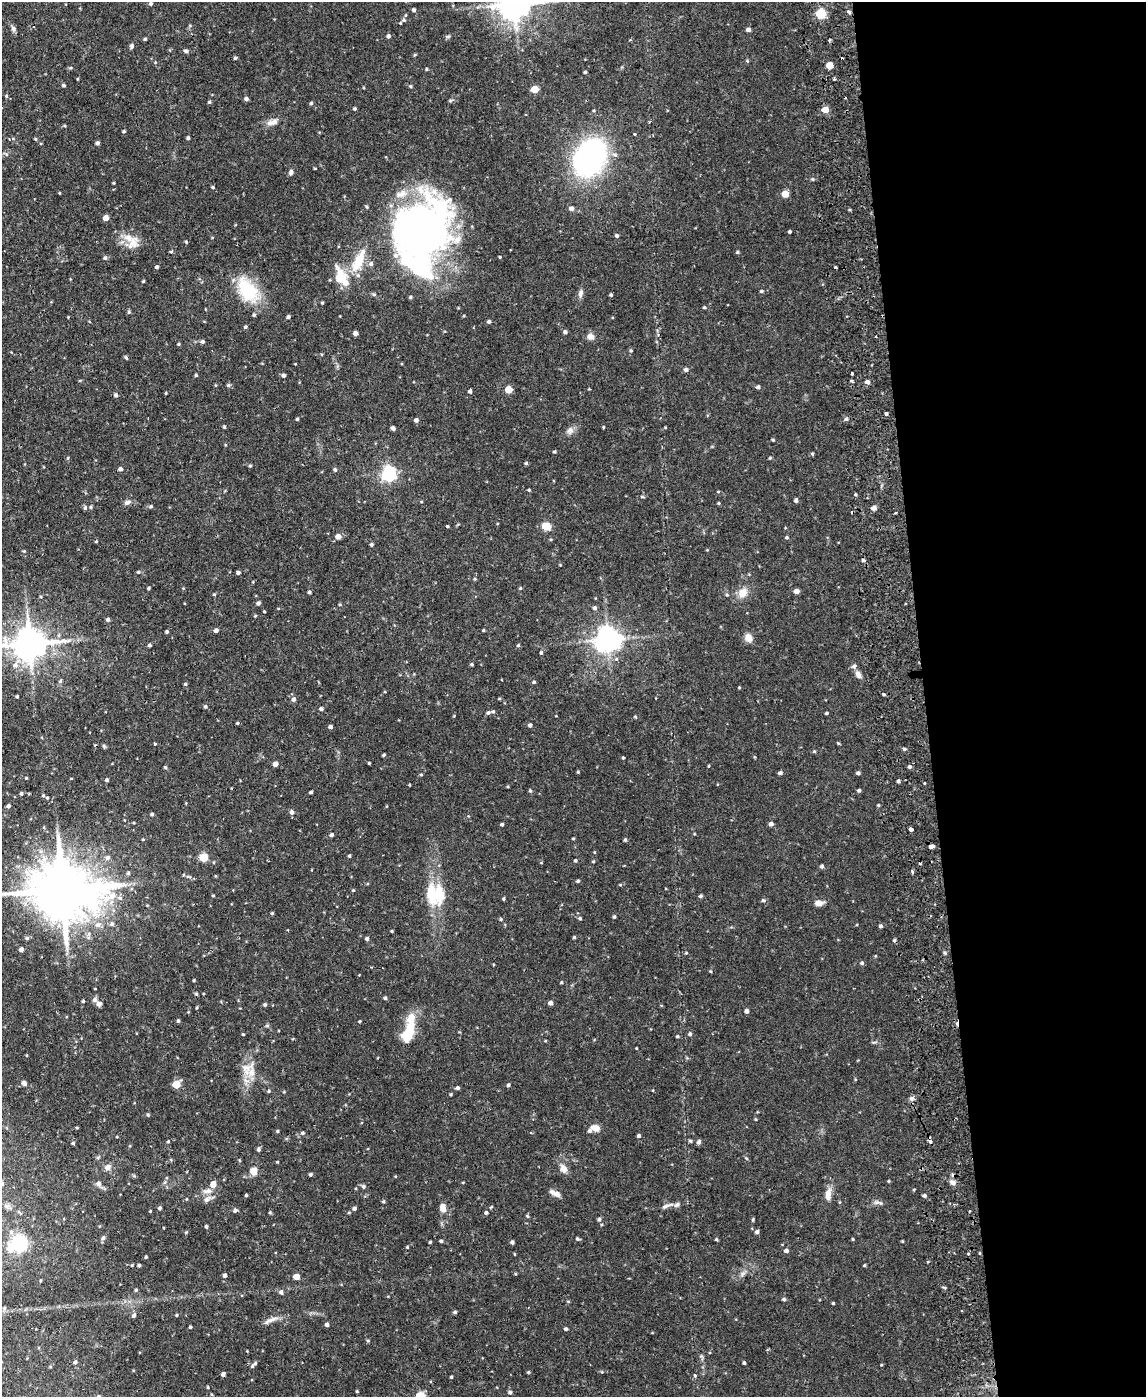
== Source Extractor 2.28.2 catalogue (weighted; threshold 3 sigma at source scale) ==
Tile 8 of 4 x 3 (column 4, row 2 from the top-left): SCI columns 3486-4629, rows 1640-3034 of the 4686 x 4567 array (HDU 1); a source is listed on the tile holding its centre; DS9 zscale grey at full resolution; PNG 1148 x 1399 px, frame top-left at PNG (2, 2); no overlay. Shown black and unused: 19% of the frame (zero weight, under 2 of 3 exposures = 3% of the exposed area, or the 3 px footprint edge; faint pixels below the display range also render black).
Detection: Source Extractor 2.28.2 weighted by HDU 2 'WHT'; one run over the whole footprint, this tile lists its part. Background 0.0867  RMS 0.0062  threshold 0.0277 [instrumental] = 3 sigma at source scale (4.5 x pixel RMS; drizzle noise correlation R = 1.50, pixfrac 1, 0.05/0.05 arcsec/px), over >= 5 px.
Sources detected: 376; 2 inside a brighter object's white glare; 8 cosmic-ray / hot-pixel residue — not listed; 10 inside a brighter listed object's ellipse — not listed separately; the other 356 listed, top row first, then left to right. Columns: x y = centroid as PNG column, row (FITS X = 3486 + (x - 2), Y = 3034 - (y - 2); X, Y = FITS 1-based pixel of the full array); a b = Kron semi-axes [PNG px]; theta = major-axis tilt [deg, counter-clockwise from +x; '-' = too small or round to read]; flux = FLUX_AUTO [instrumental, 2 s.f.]
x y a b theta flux
151 4 4 4 - 1
514 5 9 8 - 1100
414 10 4 4 - 1.2
849 12 3 3 - 2.3
821 14 5 5 - 42
404 20 5 5 - 0.78
400 23 5 4 - 0.54
13 29 8 6 -69 1.5
748 30 4 4 - 2.2
388 36 4 4 - 1.5
448 36 6 4 1 0.83
145 39 4 3 - 0.78
829 40 3 3 - 1.3
131 46 5 4 - 1.5
186 51 5 4 - 1.4
235 58 4 4 - 0.84
829 65 5 4 - 11
427 69 4 3 - 0.66
585 72 3 3 - 0.87
77 79 4 2 - 0.44
834 79 3 3 - 0.76
63 85 4 4 - 0.98
410 86 4 3 - 0.75
535 89 5 4 - 15
6 96 4 4 - 0.64
246 99 5 4 - 1.5
209 102 4 4 - 0.8
311 103 4 4 - 0.81
355 109 4 4 - 0.88
825 110 6 5 - 5.2
273 122 17 8 16 3.8
124 131 4 4 - 0.77
634 134 3 3 - 1.6
188 138 3 3 - 1.1
35 139 4 4 - 0.61
97 143 4 4 - 1.4
590 158 42 32 61 110
315 168 3 2 - 0.49
291 172 6 5 - 1.6
113 183 3 3 - 0.52
212 187 4 3 - 0.85
59 193 3 3 - 0.48
785 194 5 4 - 9.2
571 208 5 5 - 2.4
106 218 4 4 - 5.5
790 231 3 3 - 0.94
418 232 75 56 39 300
617 236 4 4 - 1.2
128 238 22 10 -13 8
186 242 4 3 - 0.66
171 252 5 3 - 0.66
737 252 5 4 - 0.8
500 257 3 3 - 0.57
105 258 5 4 - 1.1
157 267 4 4 - 1.2
341 277 21 12 -63 16
143 281 4 3 - 0.61
248 290 25 14 -56 36
761 291 4 4 - 0.85
581 293 11 6 75 2.2
611 295 3 3 - 0.83
410 297 4 4 - 0.8
322 303 3 3 - 0.68
704 307 4 3 - 0.64
129 312 5 4 - 0.85
254 315 4 3 - 0.87
288 317 4 4 - 1.2
489 322 4 4 - 1.3
245 327 4 4 - 0.89
565 332 4 4 - 1.5
355 333 4 4 - 2.7
590 336 8 8 - 3.1
203 341 5 5 - 1.3
178 344 4 3 - 0.57
631 350 5 4 - 0.75
126 358 6 3 -45 0.73
686 370 5 5 - 1.5
852 373 3 2 - 0.86
196 375 4 3 - 0.78
283 375 4 4 - 1.6
851 381 3 3 - 0.84
867 382 5 4 - 1.8
228 385 6 4 20 0.97
758 387 4 4 - 1.4
508 389 5 5 - 13
470 391 4 4 - 1.4
166 393 4 3 - 0.53
116 395 5 5 - 1.2
886 414 3 3 - 2.7
297 419 3 3 - 0.83
846 419 5 5 - 1
416 420 4 4 - 1.8
224 427 5 3 - 0.72
603 427 3 3 - 0.53
665 427 3 2 - 0.47
393 428 4 4 - 1.8
570 431 11 9 64 2.7
773 440 4 3 - 0.71
554 452 4 3 - 0.65
812 453 5 4 - 0.69
68 458 5 4 - 0.7
770 458 4 4 - 0.67
526 463 4 4 - 0.87
250 466 4 4 - 0.75
120 469 4 4 - 1.9
335 469 5 5 - 1.1
389 474 6 6 - 150
529 490 4 3 - 0.63
718 492 4 3 - 0.53
855 494 4 3 - 0.65
796 500 4 4 - 1.5
127 502 10 6 18 2
719 503 4 3 - 0.64
151 506 6 4 1 0.9
91 507 4 4 - 0.74
85 508 5 5 - 1
874 508 6 5 - 1.7
895 513 3 2 - 0.64
447 526 3 3 - 0.95
546 526 5 5 - 22
338 536 5 4 - 4.6
786 537 5 4 - 0.77
551 539 4 3 - 0.55
96 541 4 3 - 0.56
371 544 4 4 - 1.1
24 551 4 3 - 0.73
863 560 4 4 - 1.1
138 572 5 4 - 0.81
238 573 4 4 - 1.3
475 579 4 4 - 0.68
148 588 3 3 - 0.86
520 588 4 4 - 0.63
796 591 4 4 - 3.3
309 592 4 3 - 0.98
742 593 13 10 44 6.2
214 594 4 4 - 0.59
258 603 4 4 - 1.5
340 604 4 3 - 0.5
595 608 5 4 - 1.6
264 611 3 2 - 0.53
255 616 4 3 - 0.5
108 620 4 4 - 1.7
216 630 5 4 - 1.8
483 630 3 3 - 0.58
167 631 4 4 - 0.86
749 638 10 8 -56 4.2
608 640 8 7 - 660
30 644 10 9 - 1300
149 645 3 3 - 1.1
518 645 4 4 - 0.71
541 652 4 4 - 0.78
472 664 4 3 - 0.77
15 665 8 7 - 2.8
858 675 10 6 -59 2.8
60 681 5 4 - 0.88
534 682 5 4 - 0.74
185 684 4 4 - 0.72
739 687 4 3 - 0.51
884 694 3 3 - 1.8
17 696 3 3 - 0.84
293 699 6 5 - 1.8
206 706 5 4 - 0.9
321 709 4 4 - 1.3
493 711 5 4 - 0.97
488 713 5 4 - 1.1
826 713 4 3 - 0.81
635 716 5 3 - 0.54
237 723 3 3 - 0.68
530 725 4 4 - 1.4
330 727 4 3 - 1.7
838 743 3 2 - 0.79
155 744 3 3 - 0.62
104 746 6 4 -46 0.85
904 749 5 3 - 0.72
814 751 4 4 - 0.65
384 755 4 3 - 0.72
623 758 3 2 - 0.72
369 763 3 2 - 0.59
275 764 4 4 - 3.3
165 767 4 4 - 0.72
909 767 5 4 - 1.3
578 772 4 3 - 0.52
780 773 4 3 - 1.5
858 773 4 4 - 1.4
421 775 5 3 - 0.61
26 778 3 3 - 0.62
107 780 4 4 - 1.2
898 781 3 3 - 2.7
924 783 3 2 - 0.51
859 790 4 4 - 1.2
530 791 5 4 - 0.74
311 792 4 3 - 0.87
21 794 4 4 - 1
43 795 4 4 - 0.69
47 798 4 4 - 0.58
878 805 4 3 - 0.59
8 806 4 4 - 1.4
292 812 5 5 - 1.9
152 814 4 4 - 0.92
502 824 3 3 - 1.1
771 824 4 4 - 2.3
910 829 4 3 - 16
694 834 4 3 - 0.46
331 835 4 4 - 1.3
573 838 3 3 - 0.63
143 839 4 4 - 0.54
625 840 4 3 - 0.9
931 846 5 3 - 6.5
349 856 3 3 - 0.82
108 858 7 6 - 2
203 858 5 5 - 24
575 860 4 4 - 0.77
593 861 4 3 - 0.59
541 863 4 2 - 0.4
920 864 3 3 - 1.2
822 866 5 4 - 1.2
912 872 5 3 - 0.73
128 873 5 5 - 1.1
188 877 8 4 -8 1.3
578 881 4 3 - 0.87
63 890 20 14 -2 5000
353 890 4 4 - 0.58
432 894 29 13 -83 20
213 895 4 3 - 0.52
700 896 4 4 - 1.1
120 898 8 7 - 2
504 899 3 3 - 0.75
763 900 5 5 - 1.1
819 903 10 6 0 3.2
272 913 4 3 - 0.71
614 917 4 4 - 0.87
580 918 4 4 - 0.88
501 919 4 4 - 0.66
98 925 9 8 - 3.5
880 926 4 4 - 1.4
392 931 3 3 - 0.56
574 937 3 3 - 0.73
27 938 5 5 - 1
367 939 4 4 - 1.2
21 949 4 4 - 2.6
686 953 4 4 - 0.59
862 963 5 4 - 1.1
710 971 4 4 - 0.61
194 980 3 3 - 0.65
561 982 4 3 - 0.63
196 994 4 4 - 0.82
385 998 4 4 - 1.1
83 1001 4 3 - 0.81
550 1003 4 4 - 2.4
99 1004 7 7 - 1.6
265 1004 4 4 - 0.91
196 1008 4 3 - 0.55
746 1011 4 4 - 2
178 1021 4 3 - 0.86
360 1021 3 3 - 0.62
267 1026 5 5 - 0.89
408 1032 27 12 68 18
243 1034 3 3 - 0.54
690 1034 5 4 - 1.2
677 1036 4 3 - 0.66
636 1048 3 2 - 0.49
251 1072 17 12 86 8.2
24 1083 6 5 - 2
176 1084 5 5 - 16
508 1085 4 4 - 1
458 1088 4 4 - 1.1
269 1091 5 4 - 0.79
451 1094 3 3 - 0.65
911 1098 7 5 2 1.5
148 1115 4 4 - 0.81
77 1128 4 3 - 0.58
596 1128 8 6 -17 6
277 1131 4 4 - 0.67
589 1131 5 5 - 1.1
302 1133 6 5 - 1.2
639 1136 4 4 - 1.3
690 1141 5 4 - 0.8
930 1141 5 3 - 2.7
168 1142 4 3 - 0.67
699 1142 7 5 42 1.1
73 1143 4 3 - 0.83
258 1149 6 5 - 1.1
98 1157 6 4 20 0.77
277 1162 3 3 - 0.66
107 1167 9 8 - 2.8
563 1169 12 8 -62 3.9
253 1171 5 5 - 11
310 1174 4 3 - 1.1
888 1181 4 3 - 0.53
165 1182 6 4 71 0.94
952 1182 9 6 -32 2.1
2 1183 4 4 - 1.1
98 1184 7 6 - 2.3
213 1184 5 5 - 6.4
363 1186 5 5 - 1.2
914 1189 4 3 - 0.49
207 1191 14 7 10 3.5
555 1193 14 6 -25 3.3
246 1195 3 3 - 0.69
828 1195 17 8 85 4.6
924 1195 4 4 - 1.3
186 1199 4 3 - 0.43
207 1199 11 7 44 2.4
383 1201 5 4 - 0.72
878 1202 14 5 -15 1.9
667 1206 19 4 19 2.5
491 1207 5 3 - 0.57
160 1208 4 4 - 1
354 1208 4 4 - 1.6
443 1208 11 7 -76 4.2
235 1210 5 4 - 1.4
150 1211 3 3 - 0.55
270 1212 4 4 - 0.66
486 1212 4 4 - 1.2
527 1216 6 3 -71 0.63
599 1219 5 4 - 1.3
753 1219 5 3 - 0.69
206 1226 3 3 - 1
11 1232 6 6 - 1.5
186 1232 4 3 - 0.58
757 1232 5 5 - 1.6
103 1238 6 5 - 1.6
577 1239 5 4 - 0.87
716 1239 4 3 - 0.71
853 1239 3 3 - 0.56
441 1241 4 3 - 0.86
430 1242 3 3 - 0.59
512 1242 4 4 - 1.3
18 1244 7 6 - 200
407 1247 4 3 - 0.5
786 1251 5 4 - 1.5
514 1254 4 3 - 0.5
968 1254 3 3 - 1.3
146 1257 3 3 - 0.69
139 1265 3 3 - 1.2
864 1265 4 3 - 0.58
225 1275 4 4 - 1.7
296 1277 4 4 - 6.6
136 1290 4 4 - 0.72
281 1292 6 6 - 1.6
784 1299 4 4 - 1.1
833 1303 3 3 - 0.64
455 1312 4 3 - 1.1
134 1315 6 5 - 1.5
327 1325 4 4 - 1.8
190 1327 3 3 - 0.78
566 1329 4 3 - 1.1
368 1341 5 3 - 0.63
75 1362 5 4 - 1
744 1363 4 3 - 0.96
252 1366 7 5 63 1.4
223 1374 4 4 - 1.7
451 1377 4 3 - 0.6
208 1387 4 3 - 0.56
357 1391 3 3 - 0.62
510 1392 5 5 - 1
Overlapping masked pixels (flux is a lower limit): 3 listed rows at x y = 849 12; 931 846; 930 1141
Isophote crosses this tile's border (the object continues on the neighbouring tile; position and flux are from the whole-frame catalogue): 3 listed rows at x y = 514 5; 30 644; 2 1183